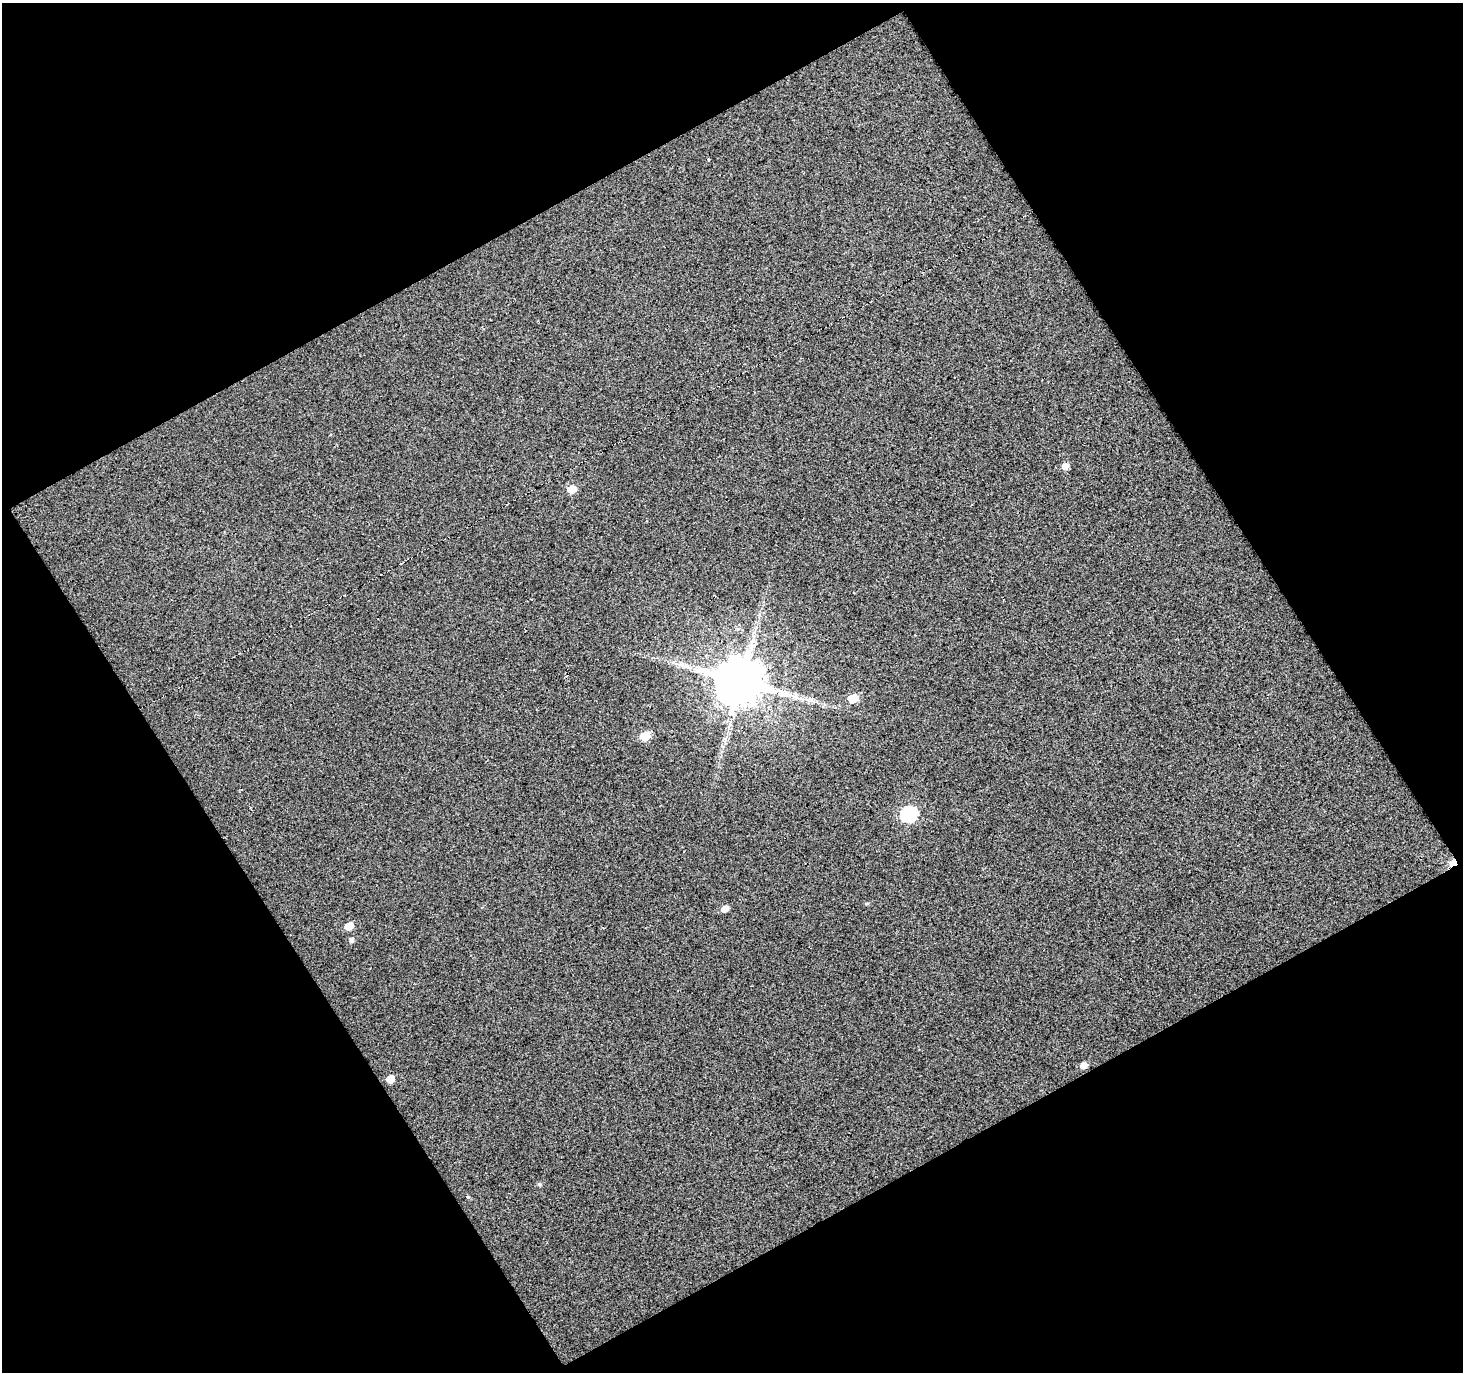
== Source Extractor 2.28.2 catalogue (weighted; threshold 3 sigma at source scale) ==
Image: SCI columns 1-1461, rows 34-1403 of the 1461 x 1441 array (HDU 1 of 3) = the unmasked area's bounding box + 8 px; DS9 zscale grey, full resolution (1 PNG px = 1 image px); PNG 1465 x 1374 px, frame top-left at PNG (2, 3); no overlay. Shown black and unused: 48% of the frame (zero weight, under 3 of 5 exposures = <1% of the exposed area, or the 3 px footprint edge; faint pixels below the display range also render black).
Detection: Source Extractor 2.28.2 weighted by HDU 2 'WHT'. Background 0.00632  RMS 0.056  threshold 0.251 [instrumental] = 3 sigma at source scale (4.5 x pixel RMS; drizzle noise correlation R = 1.50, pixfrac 1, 0.0396/0.0396 arcsec/px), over >= 5 px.
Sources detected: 15; all 15 listed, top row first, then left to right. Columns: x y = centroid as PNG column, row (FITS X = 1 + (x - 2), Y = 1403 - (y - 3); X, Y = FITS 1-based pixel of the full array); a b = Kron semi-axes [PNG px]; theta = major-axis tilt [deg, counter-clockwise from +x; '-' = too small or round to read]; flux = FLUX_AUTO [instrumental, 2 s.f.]
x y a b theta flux
1065 466 6 5 - 41
571 489 6 5 - 100
680 665 10 4 -9 22
741 682 14 13 - 23000
853 698 6 5 - 140
645 736 6 5 - 160
909 814 8 6 25 930
1454 863 8 8 - 67
866 904 5 3 - 6.7
725 909 6 5 - 40
349 926 6 5 - 89
351 940 5 5 - 15
1084 1065 6 5 - 42
390 1079 6 5 - 71
539 1184 6 4 -1 9.4
Overlapping masked pixels (flux is a lower limit): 1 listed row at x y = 1454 863
Unlisted compact peaks at least as high as the median listed source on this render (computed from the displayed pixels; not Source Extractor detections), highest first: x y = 468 1197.